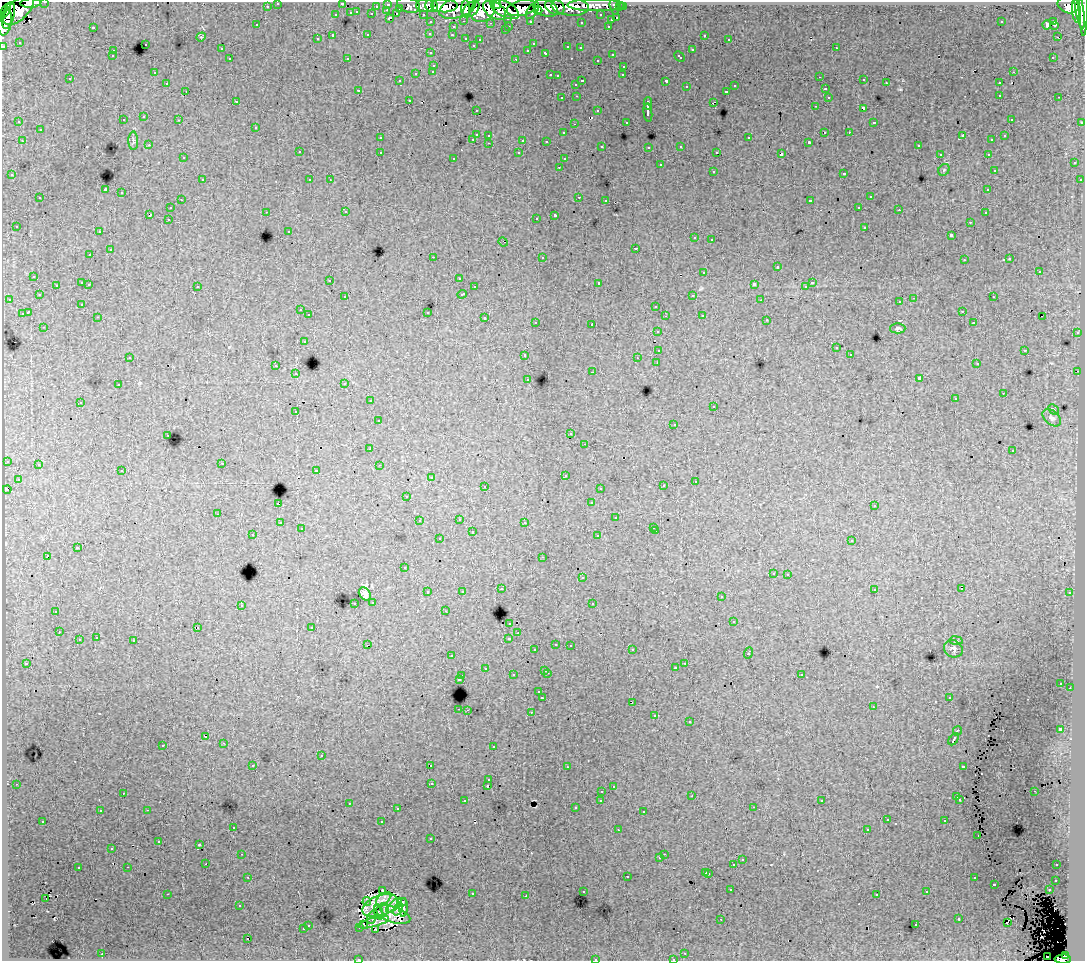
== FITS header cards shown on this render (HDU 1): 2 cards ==
NAXIS1  =                 1083
NAXIS2  =                  959

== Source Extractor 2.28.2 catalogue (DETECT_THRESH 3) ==
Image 1083 x 959 px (HDU 1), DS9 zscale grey, 1 PNG px = 1 image px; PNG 1087 x 963 px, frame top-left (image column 1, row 959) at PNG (2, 2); each listed source drawn as its Kron ellipse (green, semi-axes under 4 px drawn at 4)
Background 179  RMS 1.2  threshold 3.55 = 3 sigma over >= 5 px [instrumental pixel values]
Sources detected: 544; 9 with non-positive FLUX_AUTO (blend fragments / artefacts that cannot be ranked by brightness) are neither listed nor drawn; of the other 535, the 500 brightest by FLUX_AUTO listed and drawn (35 fainter detections omitted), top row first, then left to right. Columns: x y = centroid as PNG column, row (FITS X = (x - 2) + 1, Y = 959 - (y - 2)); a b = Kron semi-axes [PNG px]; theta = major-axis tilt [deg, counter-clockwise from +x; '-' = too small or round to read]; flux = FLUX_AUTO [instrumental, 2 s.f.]
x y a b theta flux
45 2 3 2 - 4300
31 3 10 4 2 71000
278 3 3 3 - 3200
342 3 3 3 - 1300
388 4 3 3 - 6500
497 4 4 3 - 57000
409 5 12 7 -16 18000
596 5 29 6 0 60000
1068 5 11 8 -18 130000
267 6 3 3 - 1800
376 6 3 2 - 1300
425 6 9 6 -3 68000
431 6 6 6 - 110000
444 6 13 6 0 170000
570 6 18 9 -5 88000
1084 6 29 3 90 160000
555 7 10 7 -23 68000
614 7 8 3 -76 16000
620 7 3 3 - 1600
623 7 3 3 - 2700
400 8 3 3 - 1200
458 8 19 10 17 190000
521 8 15 7 13 200000
546 8 13 8 -21 150000
466 9 8 4 89 100000
471 9 10 6 42 160000
483 9 14 11 49 210000
505 9 15 8 -29 260000
1080 9 19 4 -80 230000
19 10 19 9 44 260000
387 10 3 2 - 450
495 10 13 8 -32 190000
5 11 8 4 58 22000
532 11 9 4 56 78000
538 11 4 4 - 70000
1076 11 12 4 -83 220000
357 12 3 3 - 590
351 13 3 3 - 1600
372 14 3 3 - 1500
397 14 3 2 - 270
423 14 3 2 - 2400
9 15 14 6 76 230000
336 15 3 3 - 560
601 15 3 3 - 1800
389 18 4 3 - 820
508 18 3 3 - 1400
617 18 3 3 - 680
611 20 3 3 - 470
464 21 3 2 - 450
530 21 3 3 - 1800
1054 21 3 2 - 290
5 22 13 6 80 250000
431 22 3 3 - 2900
581 22 3 3 - 140
1001 22 3 2 - 85
490 23 3 2 - 120
257 25 3 3 - 250
1047 25 5 3 - 640
1054 25 3 2 - 160
509 26 3 2 - 370
608 26 3 2 - 470
93 27 3 3 - 990
453 27 3 3 - 490
505 30 3 2 - 270
368 34 3 3 - 640
430 34 3 3 - 260
452 35 3 3 - 190
704 35 3 3 - 460
333 36 3 3 - 1700
201 37 5 4 - 88
1057 37 2 2 - 210
466 38 3 3 - 440
317 39 3 3 - 330
480 39 3 3 - 210
729 39 3 2 - 84
19 42 3 3 - 120
145 44 3 3 - 420
533 44 3 2 - 97
473 45 3 3 - 170
3 46 3 3 - 6100
568 47 4 3 - 590
580 48 3 2 - 150
836 48 3 2 - 390
221 49 3 3 - 150
528 50 3 3 - 250
692 50 3 3 - 630
113 51 3 3 - 380
431 53 3 3 - 260
546 53 3 3 - 560
612 54 3 3 - 420
112 56 3 3 - 190
679 57 6 3 -44 440
1053 57 3 2 - 180
347 58 3 2 - 81
230 59 3 3 - 440
516 59 3 2 - 700
597 60 3 3 - 300
434 65 3 3 - 340
624 66 3 3 - 280
433 71 3 3 - 340
154 72 3 2 - 160
1013 72 3 2 - 330
416 73 3 3 - 700
550 75 3 2 - 540
623 75 3 2 - 150
557 76 3 3 - 140
820 77 3 2 - 110
70 79 3 3 - 190
864 80 3 2 - 140
399 81 3 2 - 140
582 81 3 3 - 760
666 81 4 3 - 1300
167 83 3 2 - 290
886 83 3 2 - 150
999 83 3 3 - 350
576 84 3 3 - 340
735 86 3 3 - 320
686 87 3 3 - 320
825 89 3 3 - 430
358 90 3 3 - 190
186 91 3 2 - 260
726 91 3 3 - 340
1000 95 3 2 - 310
577 96 3 2 - 340
828 97 3 3 - 270
1059 97 3 2 - 180
562 98 3 3 - 260
409 100 3 2 - 240
236 101 3 2 - 120
713 102 4 2 - 660
648 104 6 3 90 2800
815 106 3 2 - 120
863 108 4 3 - 940
476 110 3 2 - 130
598 111 3 3 - 360
648 112 9 3 -83 3200
144 117 3 3 - 260
1011 119 3 2 - 150
123 120 3 3 - 310
179 120 3 2 - 220
19 122 3 2 - 120
626 122 3 3 - 200
874 122 3 2 - 94
1082 122 3 3 - 990
574 124 3 2 - 110
256 127 3 3 - 320
40 130 3 3 - 530
825 132 3 2 - 550
849 132 3 2 - 270
564 133 3 3 - 240
476 134 3 3 - 1300
489 135 3 3 - 320
963 136 4 3 - 930
1005 136 3 3 - 260
380 138 3 3 - 220
749 138 3 3 - 430
473 139 3 2 - 380
523 140 3 3 - 1000
992 140 2 2 - 83
22 141 3 2 - 390
133 141 9 5 -90 200
546 141 3 3 - 130
809 142 3 3 - 120
489 143 3 2 - 230
149 145 3 2 - 140
602 146 3 3 - 170
681 146 3 3 - 210
918 146 3 3 - 300
649 147 3 3 - 280
299 152 3 3 - 410
380 152 3 3 - 370
717 152 3 2 - 110
519 153 3 3 - 270
781 154 4 3 - 1500
940 154 3 2 - 180
988 154 3 2 - 290
183 158 3 2 - 200
454 158 3 3 - 230
564 159 3 3 - 220
1074 163 3 3 - 370
660 165 3 3 - 560
559 167 3 2 - 180
944 170 6 5 - 110
994 170 3 3 - 290
713 171 3 3 - 460
844 173 3 3 - 460
12 175 3 3 - 200
202 180 3 2 - 360
310 180 3 3 - 190
330 180 3 2 - 85
1080 180 3 3 - 320
105 190 3 3 - 11000
988 190 3 3 - 260
122 193 3 3 - 570
579 197 3 2 - 560
870 197 3 3 - 540
40 198 3 3 - 510
181 200 3 2 - 230
606 200 3 2 - 230
810 201 3 3 - 2000
859 207 3 2 - 300
170 208 3 3 - 340
899 210 3 2 - 140
266 212 3 2 - 290
346 212 3 3 - 280
985 213 3 2 - 230
150 215 4 2 - 750
555 215 4 3 - 2100
536 218 3 3 - 200
168 219 3 2 - 250
970 222 3 2 - 250
16 226 3 3 - 180
865 227 3 3 - 500
289 231 3 3 - 210
99 232 3 2 - 170
951 235 3 3 - 1400
695 238 3 3 - 340
712 239 3 2 - 160
503 242 5 2 - 81
636 248 3 3 - 760
110 250 3 3 - 890
90 255 3 3 - 260
433 257 3 2 - 950
542 257 3 3 - 520
1010 259 3 3 - 290
964 260 3 2 - 180
777 267 3 3 - 950
704 272 3 3 - 620
1039 272 3 3 - 670
34 276 3 3 - 320
459 278 3 2 - 130
330 280 3 2 - 140
82 283 3 3 - 830
599 283 3 3 - 3100
812 283 3 3 - 440
89 284 3 3 - 360
754 284 4 3 - 2100
56 285 3 2 - 240
197 286 3 3 - 370
474 287 3 3 - 300
805 287 3 3 - 110
462 294 5 3 - 580
39 295 3 3 - 320
693 295 3 2 - 270
345 297 3 3 - 290
993 297 3 2 - 300
914 298 3 2 - 640
9 299 3 2 - 230
761 300 3 3 - 92
900 302 3 2 - 160
82 304 3 3 - 210
656 306 3 3 - 420
300 310 3 3 - 240
962 311 3 2 - 140
28 312 4 3 - 1800
428 312 3 3 - 820
22 314 3 3 - 1000
309 315 3 3 - 400
702 315 3 2 - 270
665 316 3 2 - 120
98 317 3 2 - 200
1042 317 2 2 - 100
485 318 3 3 - 580
767 320 3 2 - 260
536 322 3 3 - 310
973 323 3 2 - 100
592 324 3 3 - 980
44 327 3 2 - 290
898 328 7 5 1 160
658 331 3 3 - 310
1077 333 3 3 - 540
304 341 3 3 - 400
836 348 3 3 - 320
659 350 4 3 - 1200
1025 350 3 3 - 610
850 354 3 2 - 160
525 355 3 3 - 460
130 357 3 3 - 160
637 358 3 2 - 84
657 362 3 2 - 290
977 364 3 2 - 150
276 366 3 3 - 420
1078 371 2 2 - 340
593 372 3 2 - 710
296 374 3 2 - 300
919 378 4 3 - 3300
528 379 3 3 - 160
345 383 3 3 - 250
118 385 3 2 - 320
1003 393 3 2 - 100
955 399 3 3 - 180
370 401 3 2 - 320
80 402 3 2 - 210
714 406 3 2 - 250
1053 409 6 3 -45 100
296 412 3 3 - 200
1052 418 10 6 -40 320
378 421 3 3 - 250
674 424 2 2 - 86
571 434 3 3 - 160
168 435 3 2 - 220
585 444 3 2 - 210
370 449 3 2 - 160
1013 451 3 3 - 180
7 461 3 3 - 350
222 463 3 2 - 190
38 464 3 3 - 330
379 465 3 2 - 120
316 470 3 2 - 520
122 471 3 2 - 300
565 475 3 3 - 320
431 477 3 3 - 230
18 479 3 3 - 270
695 481 3 2 - 280
485 486 3 2 - 270
663 486 3 3 - 330
600 488 3 3 - 200
7 489 4 3 - 790
407 496 3 2 - 150
591 503 3 3 - 150
278 504 3 3 - 1200
874 506 3 3 - 240
218 514 3 2 - 420
616 518 3 3 - 450
459 519 3 3 - 360
419 521 3 2 - 140
525 522 3 3 - 330
280 523 3 2 - 250
653 527 3 3 - 160
301 529 3 3 - 240
656 531 3 2 - 280
472 532 3 3 - 710
253 535 3 2 - 190
598 536 3 3 - 360
439 539 3 3 - 360
852 541 3 3 - 410
77 548 3 3 - 1100
47 556 3 3 - 1600
543 557 3 2 - 150
405 568 3 3 - 160
773 573 3 3 - 220
788 574 3 3 - 920
582 578 3 3 - 400
501 589 3 3 - 250
874 589 3 3 - 370
961 589 3 2 - 180
462 591 3 3 - 210
428 592 3 3 - 420
1070 593 3 3 - 310
365 594 7 5 -54 390
721 597 3 3 - 230
373 602 3 3 - 330
355 603 3 2 - 310
593 603 3 2 - 270
241 605 3 3 - 530
56 611 3 3 - 440
445 611 3 3 - 120
734 621 3 3 - 1700
510 623 3 3 - 380
197 627 3 2 - 300
312 627 3 3 - 380
59 632 3 2 - 220
518 633 3 2 - 150
96 638 3 2 - 320
509 638 4 3 - 750
79 640 3 3 - 610
134 641 3 3 - 940
956 641 6 3 -9 91
556 644 3 2 - 290
367 645 3 2 - 170
570 645 3 2 - 360
953 649 10 8 -35 330
535 650 3 3 - 230
632 650 3 2 - 370
748 653 5 3 - 870
452 656 3 2 - 260
26 663 3 3 - 190
685 663 3 2 - 310
485 668 3 3 - 270
675 668 3 3 - 290
545 670 3 3 - 490
547 673 3 2 - 710
801 674 3 3 - 440
513 675 3 3 - 330
462 676 3 3 - 410
459 679 4 3 - 780
1061 683 3 3 - 170
1070 688 2 2 - 130
539 692 3 3 - 320
542 697 4 3 - 1200
949 698 3 3 - 170
632 702 3 2 - 220
873 707 3 2 - 130
459 709 3 2 - 560
467 710 3 2 - 370
531 712 3 2 - 540
655 715 3 3 - 380
689 722 3 3 - 300
1060 729 4 3 - 3100
957 731 5 3 - 1100
206 737 3 3 - 310
954 739 7 3 58 1400
224 743 3 2 - 280
163 745 3 3 - 440
493 746 3 2 - 180
321 756 3 3 - 590
253 765 3 2 - 270
430 765 3 2 - 420
963 766 4 3 - 900
567 767 3 2 - 110
489 780 3 3 - 150
431 783 3 3 - 79
16 784 3 2 - 240
488 786 3 3 - 1600
613 786 3 3 - 160
602 791 3 2 - 370
1034 791 3 2 - 120
123 793 3 2 - 120
692 796 3 2 - 110
957 797 3 3 - 270
601 800 3 3 - 260
960 800 3 3 - 220
465 801 3 3 - 240
822 801 3 3 - 150
349 803 3 2 - 360
753 807 3 2 - 330
575 808 3 3 - 230
397 809 3 3 - 180
147 810 3 2 - 560
100 811 3 3 - 230
643 812 3 3 - 640
887 820 3 3 - 180
43 821 3 3 - 330
945 821 3 3 - 370
382 822 3 3 - 1100
233 827 3 3 - 330
867 829 3 2 - 190
618 830 3 2 - 170
978 835 3 2 - 120
431 838 3 3 - 300
159 841 3 3 - 340
200 845 4 3 - 7400
112 848 3 2 - 130
242 854 3 2 - 220
664 854 2 2 - 300
660 858 3 3 - 190
742 860 3 3 - 380
206 864 2 2 - 210
734 865 3 3 - 1100
1057 865 3 2 - 190
128 867 3 2 - 240
78 868 3 3 - 560
706 872 3 3 - 590
709 873 3 3 - 590
627 876 3 3 - 670
248 877 3 2 - 300
974 878 3 3 - 370
1056 880 3 3 - 370
994 884 3 3 - 890
731 890 3 2 - 250
1049 890 3 2 - 270
383 891 4 3 - 86
583 891 3 3 - 190
927 892 3 3 - 350
167 894 3 2 - 850
472 894 3 3 - 580
877 894 3 3 - 230
526 896 3 2 - 120
46 899 3 2 - 350
384 899 9 5 35 600
367 902 4 3 - 190
402 902 4 3 - 110
394 905 10 4 43 320
240 906 3 3 - 120
380 906 18 10 20 690
404 907 9 3 87 280
385 909 6 3 84 140
398 909 7 4 65 520
379 912 8 4 -74 80
393 915 18 8 -18 770
372 917 7 4 61 290
721 919 3 2 - 80
959 919 3 3 - 540
373 922 16 4 15 170
1007 922 3 2 - 300
308 925 3 3 - 380
364 925 3 2 - 220
916 925 3 2 - 260
360 927 3 3 - 170
303 929 3 3 - 490
376 929 3 2 - 140
248 939 3 3 - 660
685 953 3 2 - 310
102 954 3 2 - 470
1066 955 4 3 - 52000
1047 956 2 2 - 310
595 959 3 3 - 540
673 959 3 2 - 160
1063 959 8 4 1 120000
358 960 3 2 - 110
At the frame edge (FLAGS 8, measured only in part): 11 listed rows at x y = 45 2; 31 3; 278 3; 342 3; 1084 6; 5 22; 3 46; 595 959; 673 959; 1063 959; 358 960
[35 fainter detections neither listed nor drawn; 9 non-positive-flux detections neither listed nor drawn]